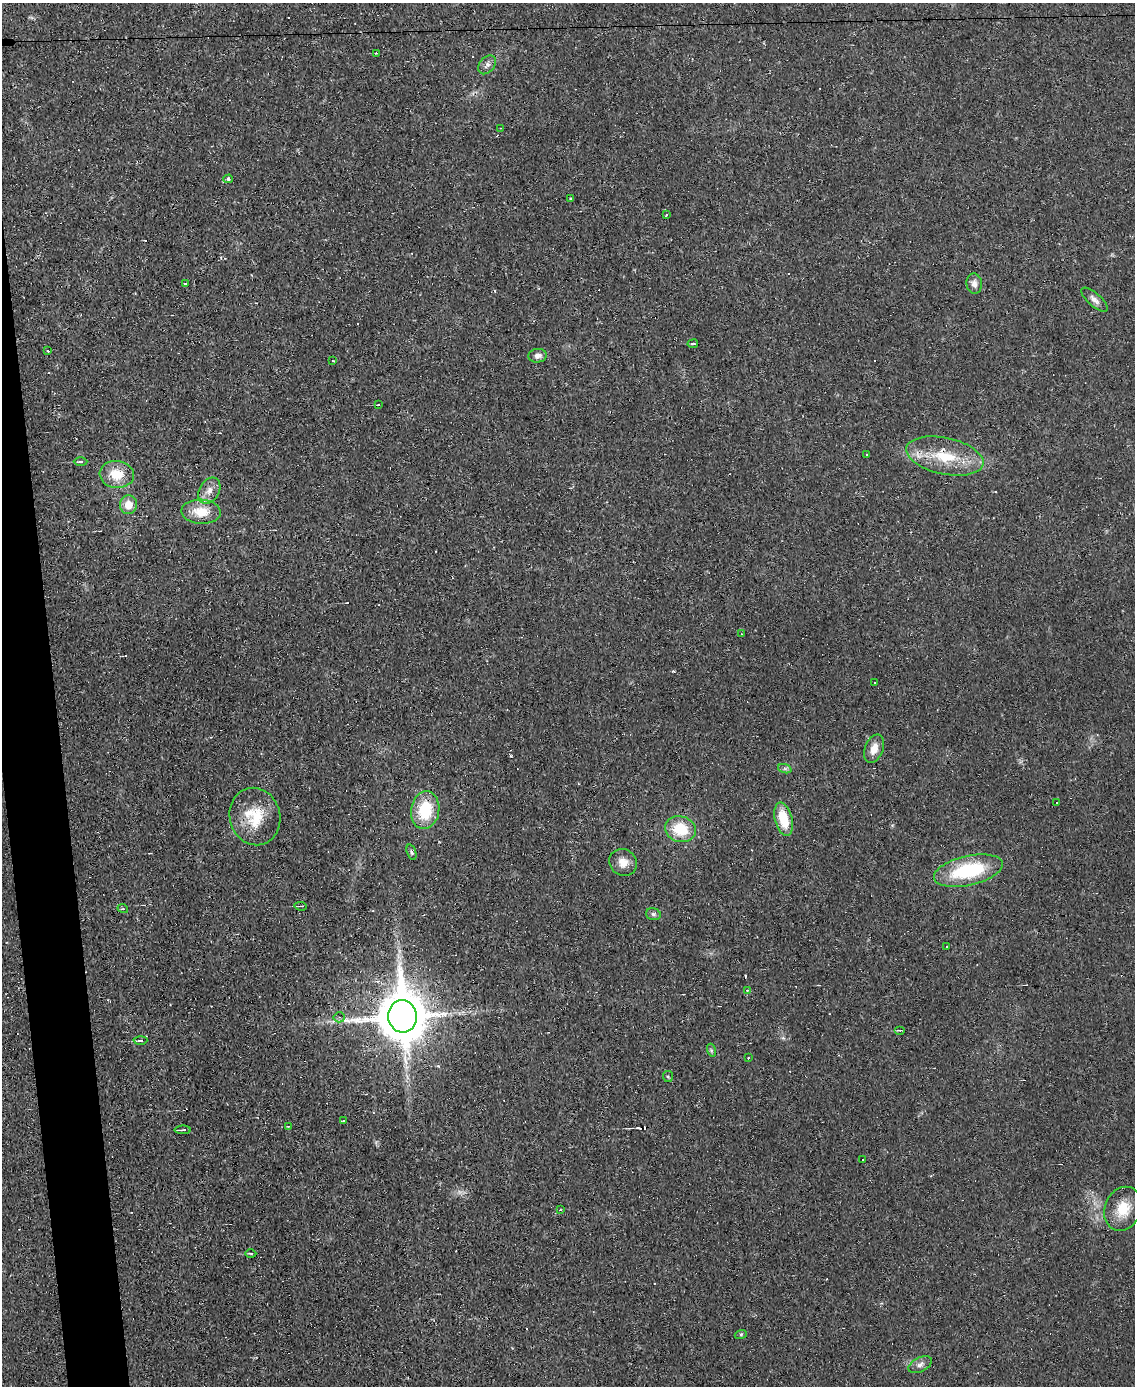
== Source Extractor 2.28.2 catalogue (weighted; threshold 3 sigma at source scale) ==
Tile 7 of 4 x 3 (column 3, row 2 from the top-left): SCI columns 2269-3401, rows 1513-2896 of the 4535 x 4512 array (HDU 1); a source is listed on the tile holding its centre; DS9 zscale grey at full resolution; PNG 1137 x 1388 px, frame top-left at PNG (2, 3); each listed source drawn as its Kron ellipse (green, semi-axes under 4 px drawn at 4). Shown black and unused: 4% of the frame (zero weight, under 2 of 3 exposures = <1% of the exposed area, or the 3 px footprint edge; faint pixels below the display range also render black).
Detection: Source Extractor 2.28.2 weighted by HDU 2 'WHT'; one run over the whole footprint, this tile lists its part. Background 0.0242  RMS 0.0048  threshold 0.0214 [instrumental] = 3 sigma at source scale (4.5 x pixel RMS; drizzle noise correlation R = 1.50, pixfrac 1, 0.05/0.05 arcsec/px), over >= 5 px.
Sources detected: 74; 20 cosmic-ray / hot-pixel residue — neither listed nor drawn; the other 54 listed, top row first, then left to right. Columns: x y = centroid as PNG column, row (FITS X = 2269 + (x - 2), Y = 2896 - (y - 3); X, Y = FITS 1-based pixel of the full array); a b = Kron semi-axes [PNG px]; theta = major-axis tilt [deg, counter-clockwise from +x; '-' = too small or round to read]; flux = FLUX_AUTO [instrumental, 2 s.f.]
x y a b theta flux
376 53 3 2 - 0.46
487 65 11 7 49 2.1
501 128 2 2 - 0.33
228 179 5 4 - 1.3
571 198 4 3 - 0.43
666 215 3 2 - 0.9
185 283 4 2 - 0.55
974 284 10 7 -86 2.7
1094 300 17 6 -42 2.5
693 344 5 3 - 0.55
48 351 4 2 - 0.59
538 356 9 6 6 2.3
333 361 3 2 - 0.36
378 405 3 2 - 0.33
867 455 3 3 - 2
945 456 39 18 -12 21
81 461 7 3 1 0.75
117 474 17 13 -6 11
209 491 14 10 59 4.1
128 505 9 8 - 5.9
201 512 20 12 -3 9.7
741 634 4 2 - 0.33
874 682 3 3 - 1.1
874 749 15 9 69 4.9
785 769 7 4 -19 0.94
1056 802 3 3 - 0.66
425 810 19 14 81 19
255 816 29 25 -76 18
784 819 17 8 -75 12
680 829 15 13 -16 15
411 852 8 4 -71 0.87
623 862 14 13 - 4.8
968 871 35 14 13 35
301 906 6 3 -6 0.69
123 909 5 3 - 0.51
653 914 7 5 -17 1.1
947 947 3 2 - 0.71
747 990 4 3 - 0.37
402 1016 16 14 -83 2300
339 1017 5 5 - 0.96
900 1030 5 3 - 0.5
140 1040 7 3 3 0.85
711 1050 7 4 -73 0.86
748 1058 2 2 - 0.41
668 1076 5 5 - 0.68
344 1120 3 3 - 6.4
288 1126 3 2 - 0.33
183 1130 8 3 0 0.98
863 1159 3 3 - 1.2
1123 1209 22 18 67 11
560 1210 4 2 - 0.39
251 1253 5 3 - 0.6
741 1334 6 4 19 0.56
920 1365 12 7 27 2.1
Overlapping masked pixels (flux is a lower limit): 2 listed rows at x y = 945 456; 402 1016
Unlisted compact peaks at least as high as the median listed source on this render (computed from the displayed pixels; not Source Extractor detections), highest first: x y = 673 671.